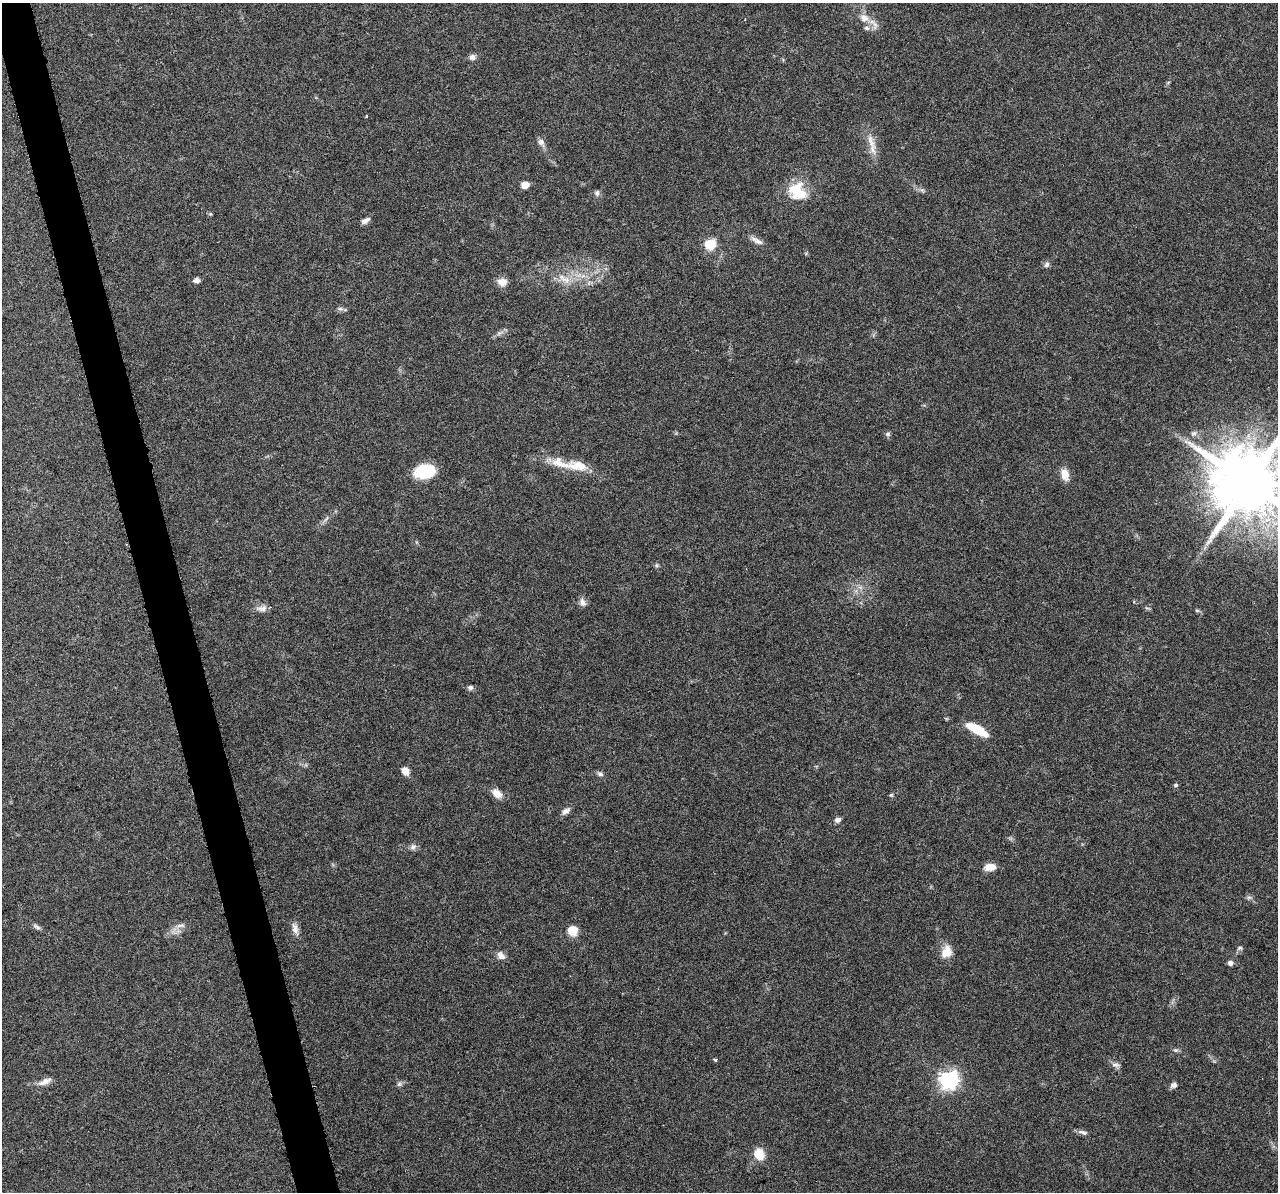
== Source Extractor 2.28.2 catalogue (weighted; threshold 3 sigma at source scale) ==
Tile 11 of 4 x 4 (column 3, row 3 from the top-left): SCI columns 2554-3829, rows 1238-2427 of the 5108 x 4904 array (HDU 1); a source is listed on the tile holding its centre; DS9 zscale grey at full resolution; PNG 1280 x 1194 px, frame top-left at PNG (2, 3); no overlay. Shown black and unused: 3% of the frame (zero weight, under 3 of 6 exposures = <1% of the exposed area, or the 3 px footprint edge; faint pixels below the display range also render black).
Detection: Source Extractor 2.28.2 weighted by HDU 2 'WHT'; one run over the whole footprint, this tile lists its part. Background 0.0444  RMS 0.0026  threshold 0.0106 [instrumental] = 3 sigma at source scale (4.09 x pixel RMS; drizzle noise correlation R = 1.36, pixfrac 0.8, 0.0396/0.0396 arcsec/px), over >= 5 px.
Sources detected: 58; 2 inside a brighter listed object's ellipse — not listed separately; the other 56 listed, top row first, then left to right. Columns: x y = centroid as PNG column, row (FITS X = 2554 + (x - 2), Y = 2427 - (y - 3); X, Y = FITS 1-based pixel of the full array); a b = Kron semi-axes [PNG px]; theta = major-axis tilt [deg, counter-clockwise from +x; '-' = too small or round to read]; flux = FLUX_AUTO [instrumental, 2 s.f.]
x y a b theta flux
864 18 15 11 -26 2.7
472 57 8 7 - 0.92
871 141 25 8 -68 3
541 142 12 8 -56 1.2
525 185 7 6 - 2.4
922 190 8 4 -44 0.52
797 191 24 20 -48 7.4
597 193 8 6 -83 0.66
365 221 11 6 29 1
757 241 19 6 -30 1.5
710 244 6 6 - 16
1047 264 8 6 46 0.67
562 277 16 6 -50 1.8
196 280 8 6 5 0.94
502 282 12 9 -1 1.8
340 309 7 4 0 0.48
499 333 6 5 - 0.56
1193 433 9 6 38 0.82
888 434 7 5 1 0.5
577 466 36 13 -5 5.8
425 471 20 13 14 11
1065 474 13 9 -75 2.7
1249 483 19 17 -13 2600
657 565 6 5 - 0.42
582 602 11 8 -66 1.1
262 608 14 8 5 1.4
1197 610 6 4 -1 0.33
470 687 8 6 14 0.59
977 729 22 8 -29 7.4
405 771 9 7 -49 1.7
600 774 9 5 -15 0.67
1176 785 6 5 - 0.36
497 793 14 9 -39 2.1
891 795 5 4 - 0.3
566 811 11 6 36 1.2
838 820 7 6 - 0.93
413 847 9 7 54 0.87
990 867 12 8 6 2.4
1249 897 7 4 0 0.47
181 925 13 5 7 1
36 927 12 6 -28 0.72
295 928 16 8 -76 1.5
573 930 9 9 - 4.1
1240 948 7 5 26 0.49
947 952 15 12 64 3.2
501 956 12 8 -46 1.4
1230 963 6 6 - 0.88
1176 1050 7 5 0 0.48
715 1060 4 3 - 0.6
1115 1065 12 5 -9 0.78
949 1080 8 7 - 80
45 1082 19 7 23 1.8
399 1084 7 6 - 0.59
1173 1085 8 7 - 0.87
1083 1132 14 6 -18 0.86
759 1154 11 10 - 4.5
Isophote crosses this tile's border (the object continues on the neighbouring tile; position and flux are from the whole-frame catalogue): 1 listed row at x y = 1249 483